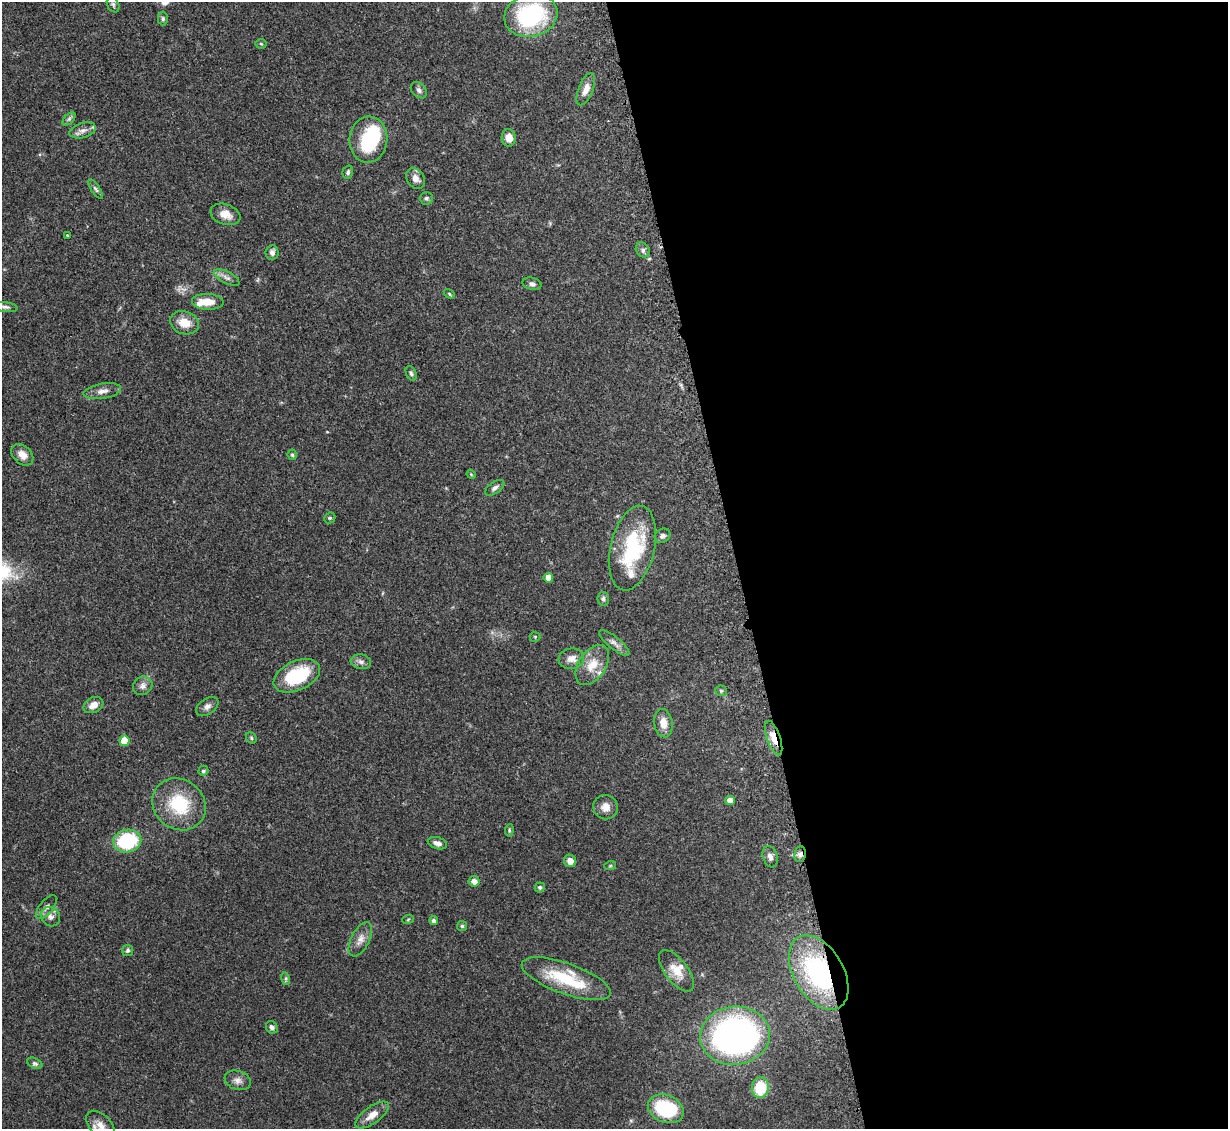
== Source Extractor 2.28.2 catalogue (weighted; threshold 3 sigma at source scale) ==
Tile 8 of 4 x 4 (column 4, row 2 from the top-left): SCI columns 3730-4955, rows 2508-3634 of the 4995 x 5067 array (HDU 1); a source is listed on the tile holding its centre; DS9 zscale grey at full resolution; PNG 1230 x 1131 px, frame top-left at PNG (2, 2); each listed source drawn as its Kron ellipse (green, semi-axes under 4 px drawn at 4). Shown black and unused: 40% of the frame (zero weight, under 3 of 5 exposures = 4% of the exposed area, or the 3 px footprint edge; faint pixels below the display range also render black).
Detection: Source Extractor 2.28.2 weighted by HDU 2 'WHT'; one run over the whole footprint, this tile lists its part. Background 0.0699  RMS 0.0033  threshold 0.0151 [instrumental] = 3 sigma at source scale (4.5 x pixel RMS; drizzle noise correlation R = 1.50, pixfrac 1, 0.05/0.05 arcsec/px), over >= 5 px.
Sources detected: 86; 1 inside a brighter object's white glare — neither listed nor drawn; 4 inside a brighter listed object's ellipse — not listed separately; the other 81 listed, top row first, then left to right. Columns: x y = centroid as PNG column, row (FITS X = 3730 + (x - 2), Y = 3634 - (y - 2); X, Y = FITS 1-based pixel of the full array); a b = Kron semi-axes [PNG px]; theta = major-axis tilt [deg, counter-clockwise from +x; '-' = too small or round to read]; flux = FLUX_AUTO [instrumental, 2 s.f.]
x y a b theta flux
113 4 8 5 -63 0.7
531 15 27 21 15 36
163 19 7 5 -89 0.69
261 44 5 5 - 0.41
586 89 17 7 68 2.8
419 90 9 6 -46 1.1
69 119 8 4 45 0.7
83 130 13 7 16 2
509 138 9 7 -83 3.1
368 140 23 19 84 19
348 172 7 5 74 0.71
415 178 11 8 -55 2.2
96 189 11 4 -57 0.83
426 198 6 6 - 0.75
225 214 15 10 -19 3.5
67 235 3 3 - 0.26
643 250 8 6 -53 1
272 253 7 6 - 1.4
227 278 14 6 -27 1.6
532 284 10 6 -13 1.1
449 294 5 4 - 0.38
208 302 16 8 -3 4.7
5 307 13 5 -7 1
184 323 14 11 -20 5
411 373 7 5 -67 0.74
102 391 19 7 9 2.3
22 455 12 9 -43 2.7
292 455 5 4 - 0.53
471 474 5 3 - 0.3
495 488 11 5 35 1.2
330 518 6 5 - 0.47
663 536 8 7 - 1.1
632 548 43 22 77 26
548 578 5 4 - 3.3
603 599 7 6 - 0.75
535 637 5 5 - 0.37
614 643 19 6 -39 1.8
571 659 13 10 6 2.5
361 662 10 7 -9 1.3
592 665 22 13 56 6
297 676 25 14 24 20
143 686 10 9 - 1.7
721 691 5 5 - 0.49
93 705 10 7 28 2.5
207 706 12 7 34 1.6
663 723 14 9 -79 3.5
251 738 6 5 - 0.53
774 738 18 6 -71 5.6
124 741 5 5 - 7.6
203 771 5 5 - 0.7
730 800 5 4 - 3.1
179 804 28 25 -39 16
605 807 12 12 - 3.1
509 830 6 4 85 0.43
127 841 14 11 12 24
437 843 10 6 -18 1.6
800 854 8 6 81 1.3
770 857 11 7 -71 1.6
570 861 6 6 - 2.3
610 866 6 4 19 0.41
474 881 5 5 - 2.1
540 887 5 5 - 0.59
46 907 14 6 51 1.6
50 917 10 9 - 1.7
408 919 6 3 21 0.35
434 921 4 4 - 1.1
462 926 5 5 - 0.46
360 939 18 9 63 2.7
127 950 5 5 - 0.59
676 971 24 11 -53 4.8
819 973 41 24 -59 48
286 979 6 4 -72 0.56
566 979 47 15 -20 19
272 1027 6 5 - 0.97
735 1036 35 29 6 110
35 1063 8 5 -25 0.76
238 1080 13 9 -19 1.9
760 1088 10 8 81 12
666 1109 18 13 -23 24
372 1115 20 8 36 3.6
101 1125 17 10 -47 3.1
Overlapping masked pixels (flux is a lower limit): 3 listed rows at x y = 774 738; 800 854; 819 973
Isophote crosses this tile's border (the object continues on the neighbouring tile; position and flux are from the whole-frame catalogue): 2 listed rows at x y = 531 15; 101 1125